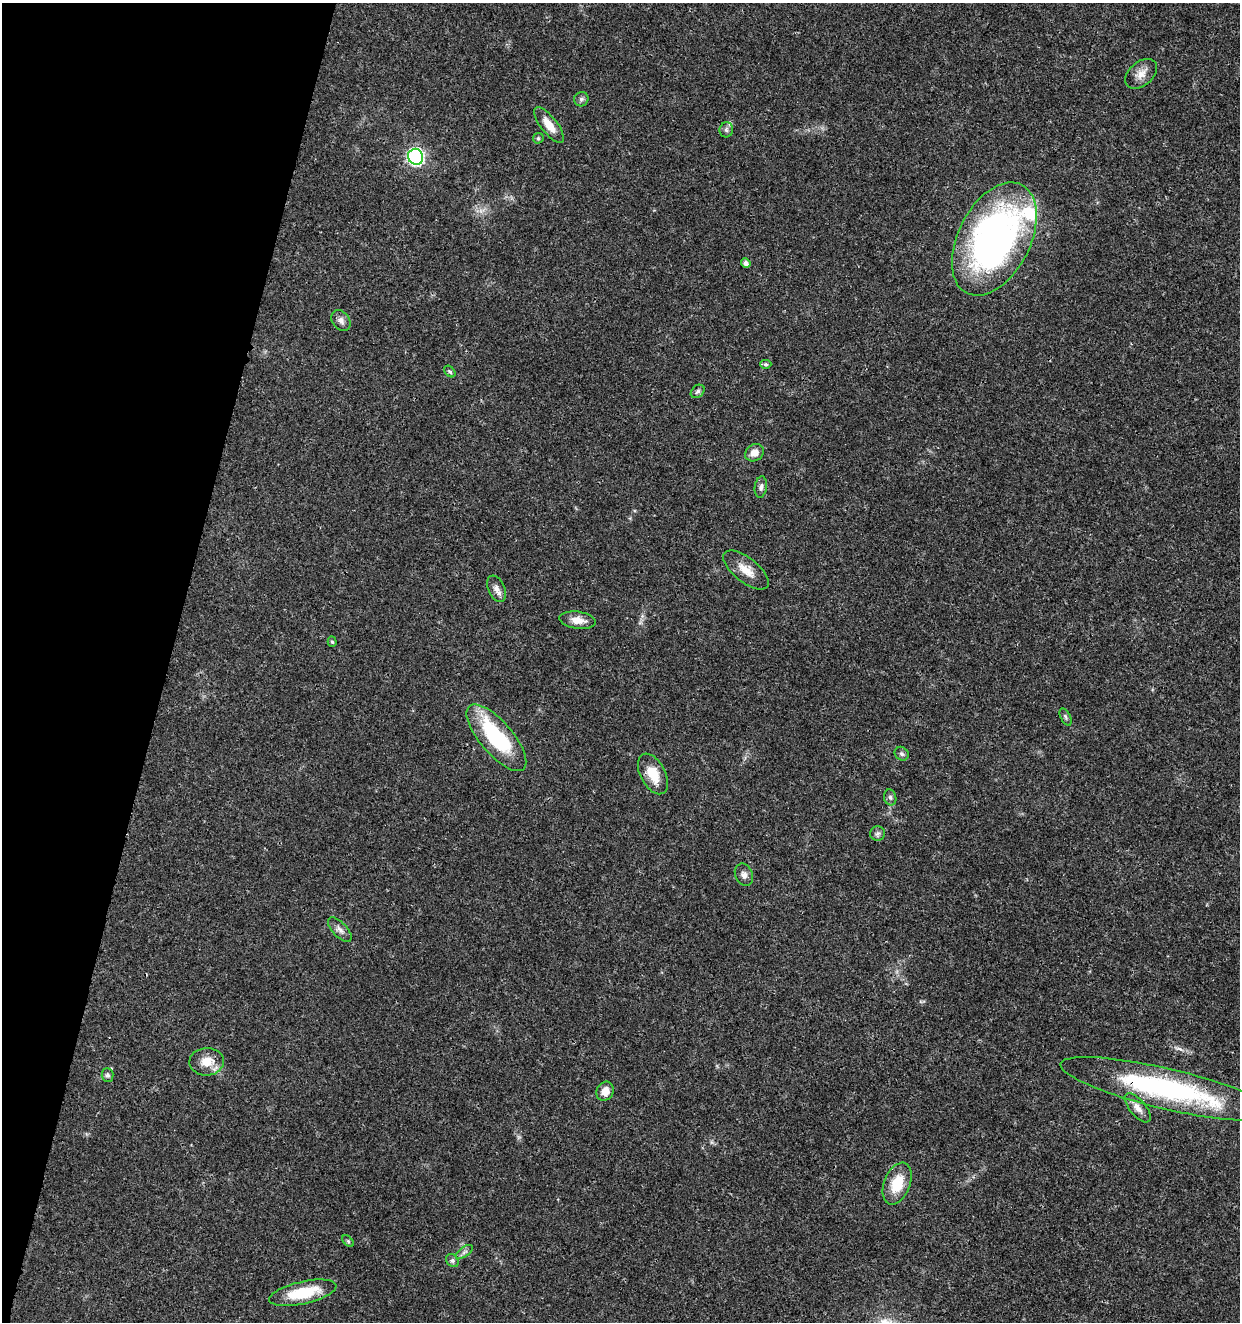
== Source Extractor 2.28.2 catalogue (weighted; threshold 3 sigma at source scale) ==
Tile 9 of 4 x 4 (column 1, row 3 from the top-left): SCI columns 286-1523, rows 1325-2644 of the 5462 x 5297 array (HDU 1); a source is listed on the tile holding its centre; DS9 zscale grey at full resolution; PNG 1242 x 1324 px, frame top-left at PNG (2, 3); each listed source drawn as its Kron ellipse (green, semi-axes under 4 px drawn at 4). Shown black and unused: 14% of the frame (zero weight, under 3 of 4 exposures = <1% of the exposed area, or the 3 px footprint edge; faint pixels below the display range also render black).
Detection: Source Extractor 2.28.2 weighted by HDU 2 'WHT'; one run over the whole footprint, this tile lists its part. Background 0.0181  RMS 0.002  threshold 0.00906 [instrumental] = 3 sigma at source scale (4.5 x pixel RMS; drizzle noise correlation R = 1.50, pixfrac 1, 0.0396/0.0396 arcsec/px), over >= 5 px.
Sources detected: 38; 2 inside a brighter listed object's ellipse — not listed separately; the other 36 listed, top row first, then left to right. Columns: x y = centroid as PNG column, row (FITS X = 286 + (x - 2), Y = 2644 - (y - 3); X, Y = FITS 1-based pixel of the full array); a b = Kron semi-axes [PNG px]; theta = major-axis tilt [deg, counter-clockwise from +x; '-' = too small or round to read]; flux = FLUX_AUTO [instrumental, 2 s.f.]
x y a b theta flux
1141 74 18 12 41 2
581 99 7 7 - 0.51
549 125 21 8 -52 2.8
726 130 7 6 - 0.57
538 138 6 5 - 0.31
416 157 8 7 - 51
994 239 61 36 63 79
746 263 5 4 - 0.83
341 321 11 8 -55 1
766 364 6 4 0 0.38
450 372 6 4 -47 0.34
698 391 8 5 43 0.49
754 453 10 8 35 1.7
761 487 10 6 81 0.71
746 570 27 12 -38 3.1
497 589 14 8 -66 1.2
578 620 18 8 -7 2.1
332 642 5 4 - 0.34
1066 717 9 5 -64 0.4
496 738 41 16 -49 19
902 754 7 6 - 0.49
653 774 22 12 -62 4.4
890 797 8 6 -74 0.55
878 834 7 7 - 0.58
744 875 12 8 -65 1
340 930 15 7 -46 1.1
207 1062 17 14 3 3.1
108 1075 7 6 - 0.5
1167 1089 109 20 -13 40
605 1091 10 8 63 2
1138 1108 18 8 -50 1.6
897 1184 22 13 68 5.6
348 1241 7 4 -45 0.32
464 1252 10 5 35 0.62
452 1261 7 5 -44 0.5
303 1293 34 11 13 8.1
Overlapping masked pixels (flux is a lower limit): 2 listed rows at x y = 207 1062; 1167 1089